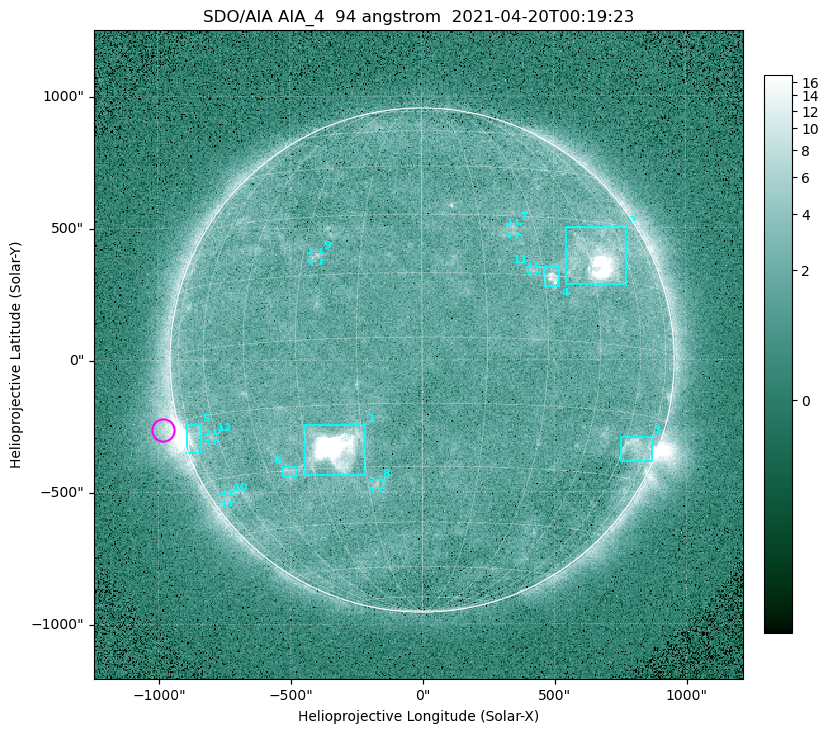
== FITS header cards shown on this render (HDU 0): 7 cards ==
TELESCOP= 'SDO/AIA '
INSTRUME= 'AIA_4   '
WAVELNTH=                   94
WAVEUNIT= 'angstrom'
DATE-OBS= '2021-04-20T00:19:23.12'
CTYPE1  = 'HPLN-TAN'
CTYPE2  = 'HPLT-TAN'

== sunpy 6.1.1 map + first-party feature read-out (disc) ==
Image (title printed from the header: SDO/AIA AIA_4  94 angstrom  2021-04-20T00:19:23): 512 x 512 px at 4.8 arcsec/px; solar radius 955 arcsec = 199 px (full disc in frame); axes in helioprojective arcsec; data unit not stated in the header (colour bar unlabelled)
Orientation: roll -0.138 deg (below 1 deg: not rotated)
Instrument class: DISC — disc imager (sunpy class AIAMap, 94 A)
Bright regions (active regions / flare kernels): reference = the median radial profile (limb darkening/brightening removed); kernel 5 px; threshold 5 sigma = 2.46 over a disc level ~1.74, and >= 1.15x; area >= 9 px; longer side >= 5 px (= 24 arcsec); searched inside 0.97 R_sun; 12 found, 12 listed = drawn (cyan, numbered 1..; 6 of them under ~33 arcsec drawn as corner ticks so the feature stays visible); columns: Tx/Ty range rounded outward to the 10 arcsec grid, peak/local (2 s.f.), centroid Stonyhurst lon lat
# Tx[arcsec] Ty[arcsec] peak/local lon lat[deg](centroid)
1 -450..-210 -440..-240 730 -22 -25
2 540..780 280..500 35 +48 +20
3 750..870 -390..-290 4.2 +67 -22
4 470..520 280..350 6.4 +32 +15
5 -900..-840 -350..-240 6.8 -73 -19
6 -530..-480 -440..-400 3 -38 -30
7 330..370 470..520 2.7 +24 +26
8 -190..-160 -490..-450 3.2 -13 -35
9 -420..-380 380..410 2.9 -26 +20
10 -750..-720 -540..-510 2.4 -70 -35
11 410..440 330..360 2.8 +27 +16
12 -810..-780 -300..-280 2.6 -63 -20
Off-limb structures (1.02-1.3 R_sun): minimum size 50 px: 6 found; the strongest spans PA ~85..115 deg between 1.02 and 1.21 R_sun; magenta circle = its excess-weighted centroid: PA ~105 deg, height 1.06 R_sun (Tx ~-980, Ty ~-260 arcsec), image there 5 x the reference